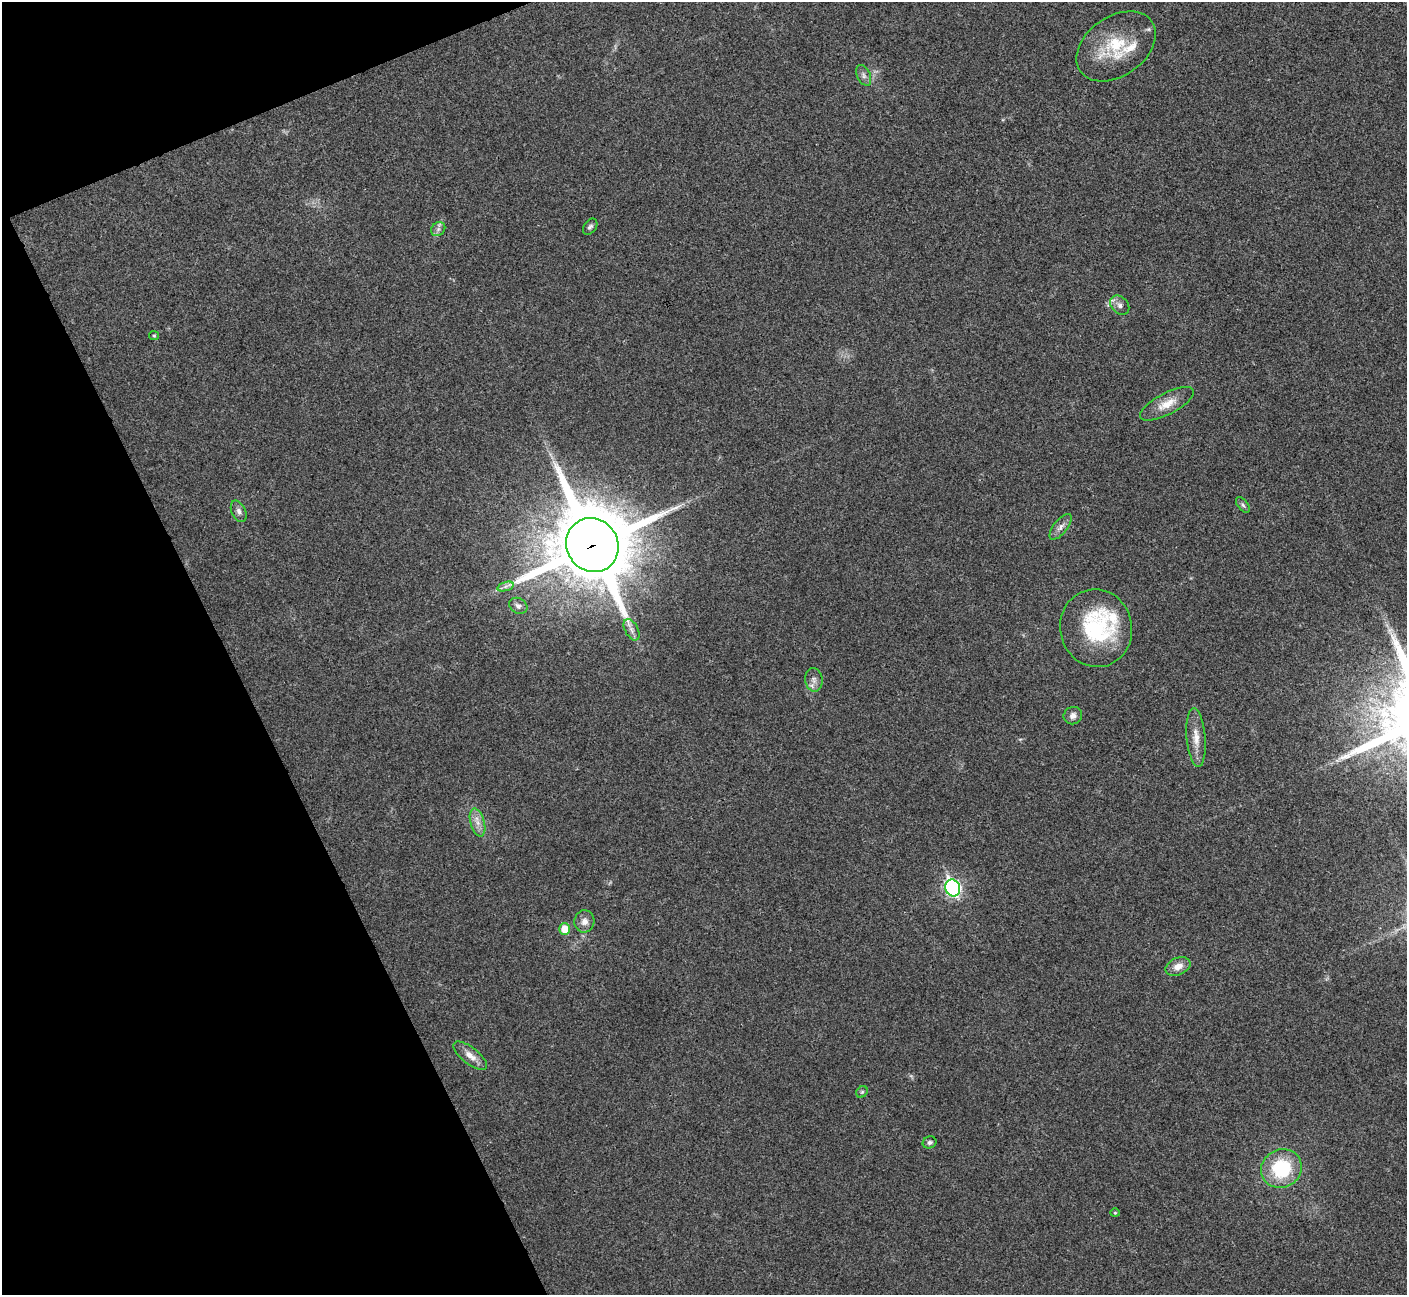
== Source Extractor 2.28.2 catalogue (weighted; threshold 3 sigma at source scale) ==
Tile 5 of 4 x 4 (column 1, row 2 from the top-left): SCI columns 3-1407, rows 2744-4036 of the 5630 x 5618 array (HDU 1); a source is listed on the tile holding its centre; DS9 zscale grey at full resolution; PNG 1409 x 1297 px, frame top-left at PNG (2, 2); each listed source drawn as its Kron ellipse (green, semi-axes under 4 px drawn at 4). Shown black and unused: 20% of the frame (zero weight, under 3 of 4 exposures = <1% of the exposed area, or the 3 px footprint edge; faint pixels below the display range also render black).
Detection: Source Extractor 2.28.2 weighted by HDU 2 'WHT'; one run over the whole footprint, this tile lists its part. Background 0.0219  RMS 0.0039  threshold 0.0177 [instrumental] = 3 sigma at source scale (4.5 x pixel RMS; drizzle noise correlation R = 1.50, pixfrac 1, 0.05/0.05 arcsec/px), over >= 5 px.
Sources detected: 30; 2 inside a brighter listed object's ellipse — not listed separately; the other 28 listed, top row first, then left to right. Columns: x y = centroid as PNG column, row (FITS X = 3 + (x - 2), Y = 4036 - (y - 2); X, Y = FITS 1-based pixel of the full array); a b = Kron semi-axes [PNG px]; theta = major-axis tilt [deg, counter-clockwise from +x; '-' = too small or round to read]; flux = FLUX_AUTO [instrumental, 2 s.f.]
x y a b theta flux
1116 46 44 30 35 22
864 75 11 6 -66 1.6
590 227 9 6 52 1
438 229 8 6 45 1.4
1120 305 11 8 -44 2
154 336 5 4 - 0.48
1167 404 30 10 28 6.7
1243 505 9 5 -53 0.95
239 511 11 7 -65 1.7
1061 527 15 7 51 2.3
592 545 27 25 -57 4400
506 586 8 3 19 1
518 606 9 7 -30 1.7
1096 628 39 36 -78 37
632 630 12 6 -62 1.9
814 680 12 8 -83 2.2
1073 716 9 8 - 2
1196 738 29 9 -85 5.5
478 823 14 7 -74 3.2
953 888 9 7 -67 93
584 921 11 10 - 2.8
565 929 6 5 - 6.8
1178 966 13 8 24 3.5
470 1056 20 8 -38 4.1
862 1092 6 5 - 0.74
930 1142 7 6 - 1.1
1281 1168 21 19 29 25
1115 1213 4 4 - 0.44
Overlapping masked pixels (flux is a lower limit): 1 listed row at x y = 592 545